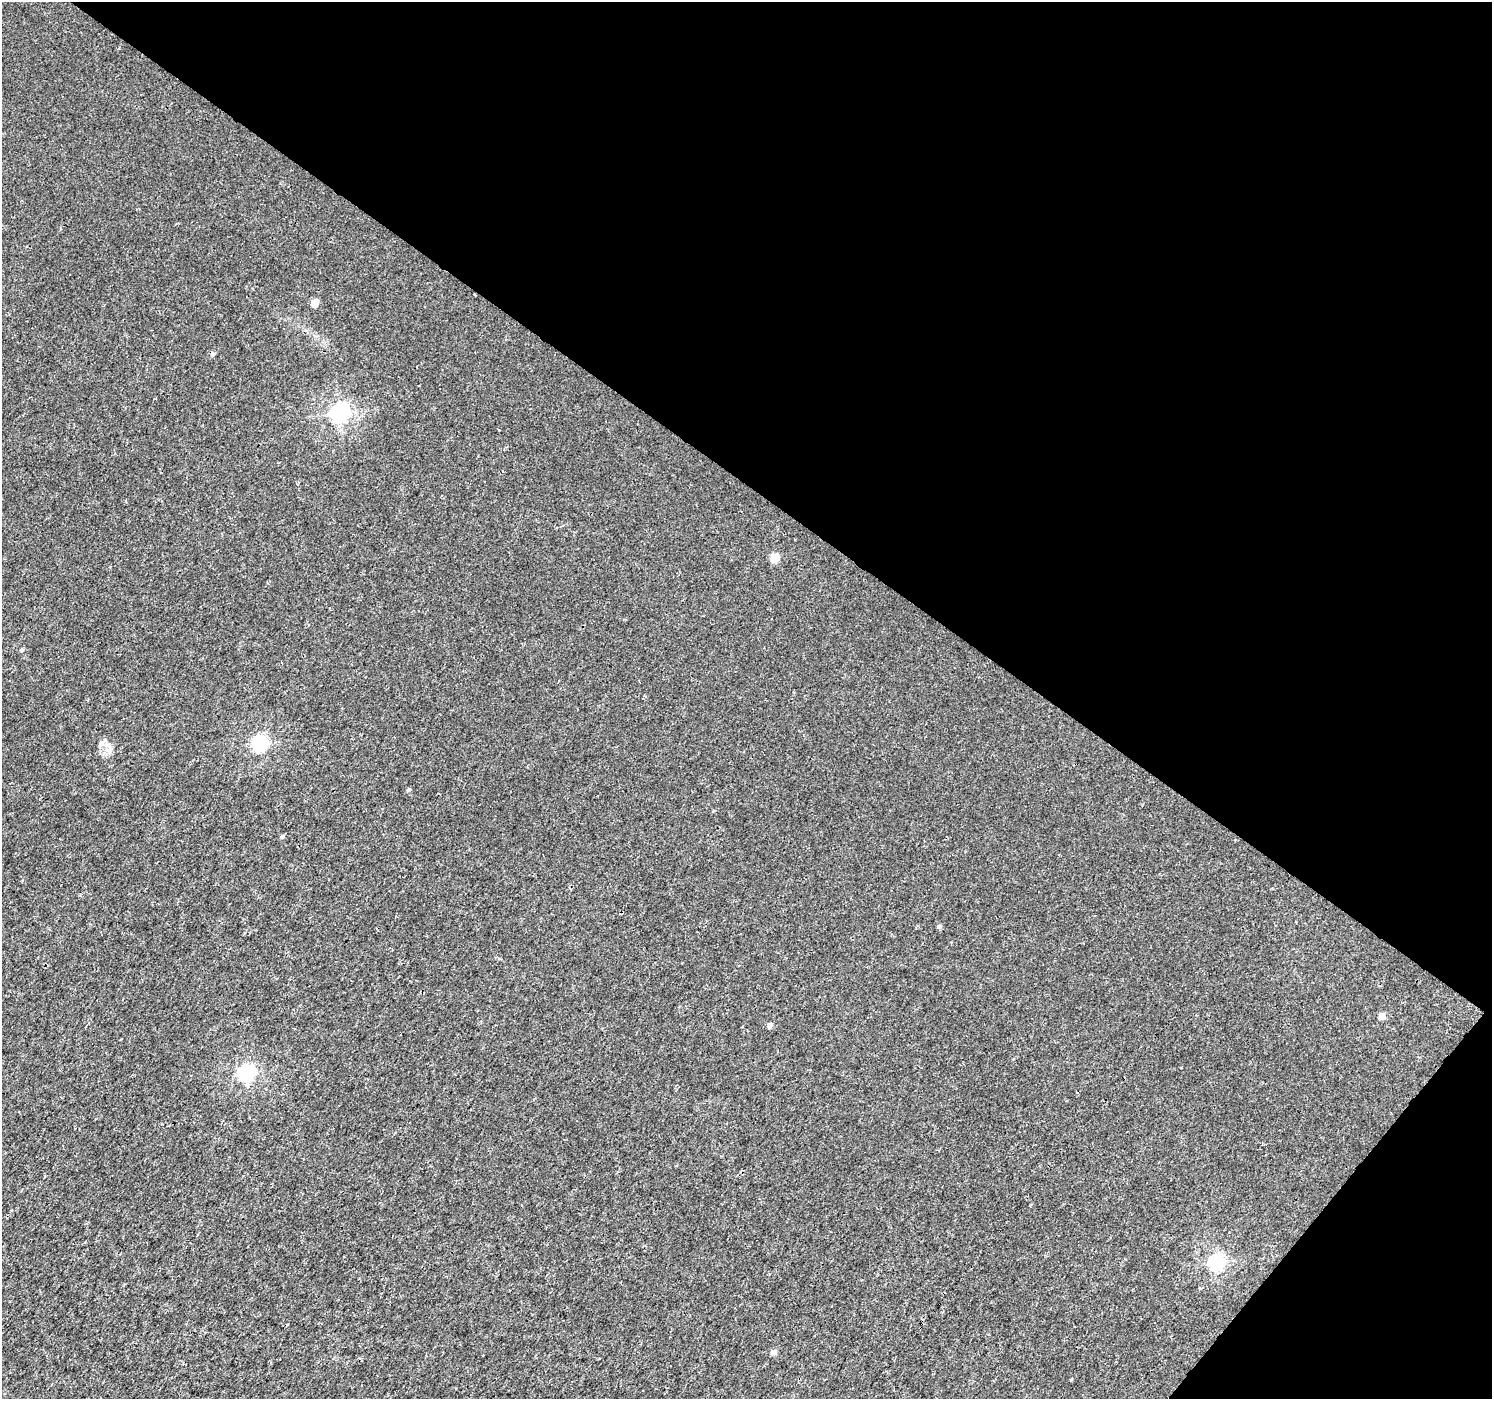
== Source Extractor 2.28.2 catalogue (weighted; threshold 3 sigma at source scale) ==
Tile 8 of 4 x 4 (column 4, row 2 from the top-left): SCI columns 4480-5969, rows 3038-4434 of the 5970 x 6010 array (HDU 1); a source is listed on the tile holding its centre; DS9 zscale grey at full resolution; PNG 1494 x 1401 px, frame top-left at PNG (2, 2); no overlay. Shown black and unused: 38% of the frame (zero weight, under 3 of 4 exposures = <1% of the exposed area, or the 3 px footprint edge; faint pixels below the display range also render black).
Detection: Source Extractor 2.28.2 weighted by HDU 2 'WHT'; one run over the whole footprint, this tile lists its part. Background 0.00228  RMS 0.0023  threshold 0.0103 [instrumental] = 3 sigma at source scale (4.5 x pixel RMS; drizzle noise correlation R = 1.50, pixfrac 1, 0.0396/0.0396 arcsec/px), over >= 5 px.
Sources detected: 16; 1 cosmic-ray / hot-pixel residue — not listed; the other 15 listed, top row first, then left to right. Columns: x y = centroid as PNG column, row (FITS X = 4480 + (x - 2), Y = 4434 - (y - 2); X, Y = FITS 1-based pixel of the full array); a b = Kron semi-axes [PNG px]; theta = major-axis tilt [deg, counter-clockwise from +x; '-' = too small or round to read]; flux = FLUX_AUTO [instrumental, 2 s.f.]
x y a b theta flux
315 303 5 4 - 5.5
339 413 7 6 - 93
775 557 5 5 - 8.4
22 650 5 4 - 0.39
102 742 14 5 41 0.83
259 743 6 6 - 50
110 750 12 5 8 0.98
409 790 5 4 - 0.32
282 836 5 4 - 0.5
939 927 5 4 - 0.62
1382 1015 5 4 - 2.5
770 1025 4 4 - 1.3
245 1073 6 6 - 61
1216 1262 7 6 - 52
773 1352 5 4 - 1.6
Unlisted compact peaks at least as high as the median listed source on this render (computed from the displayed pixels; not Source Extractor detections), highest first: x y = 1071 1380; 499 430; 1030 1205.